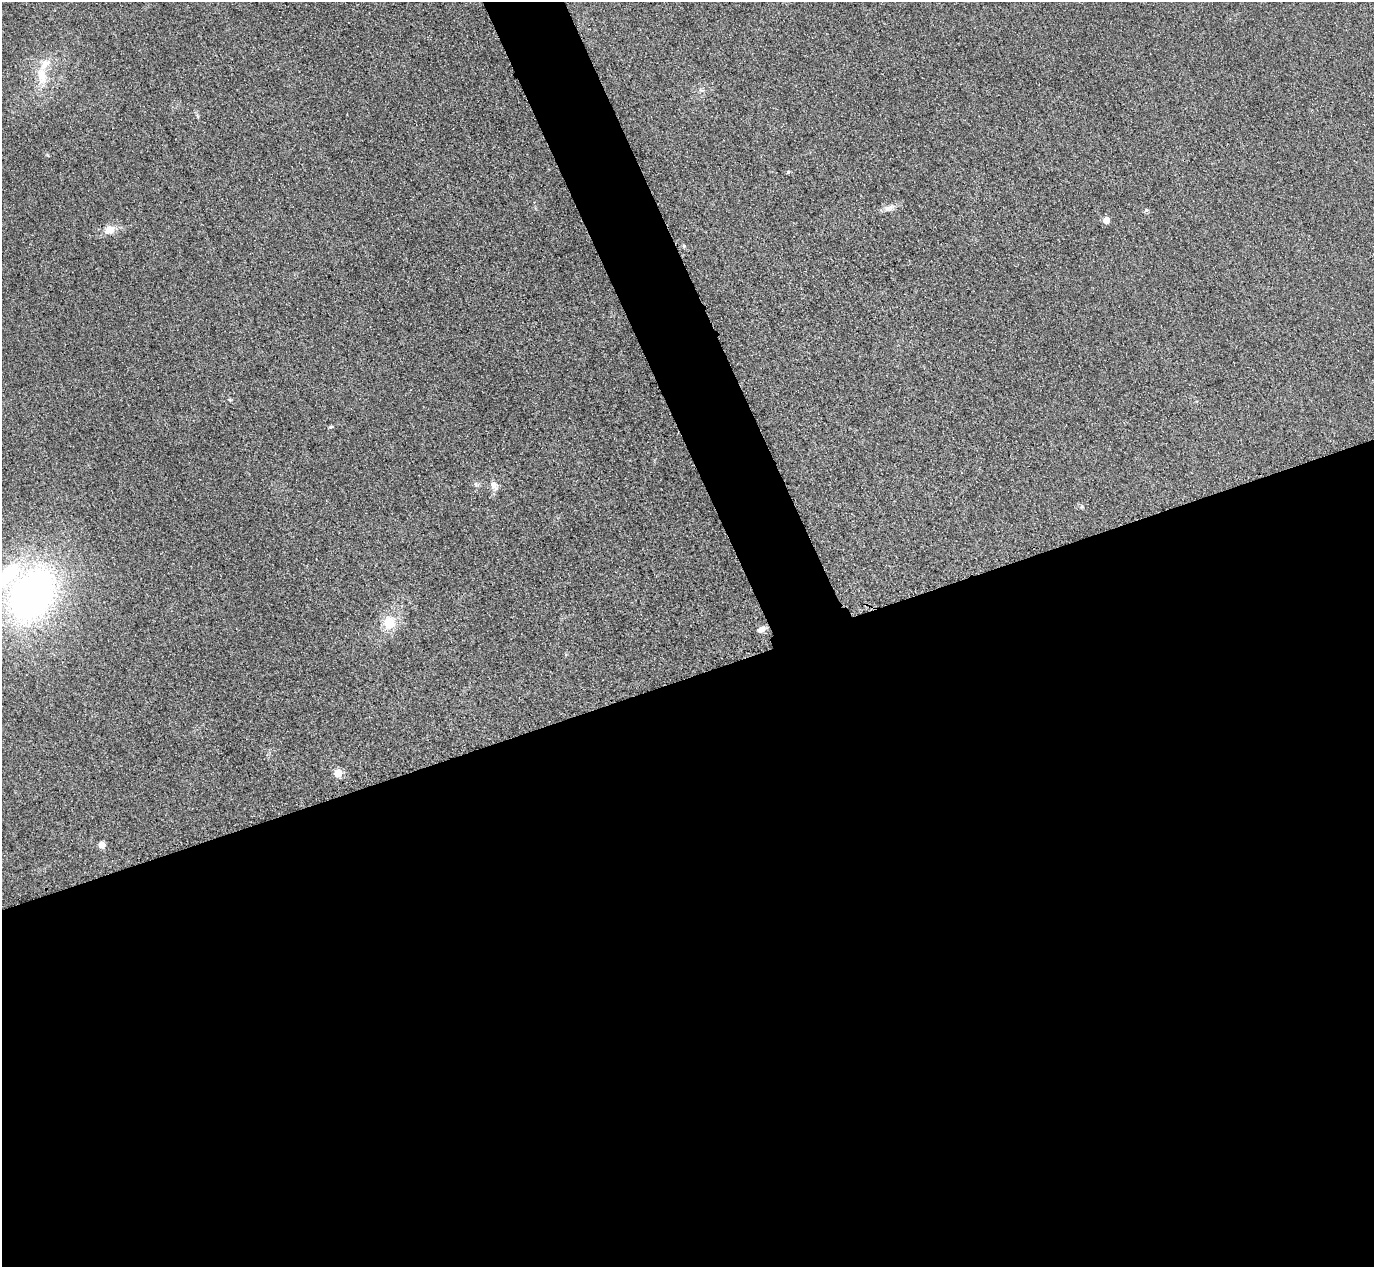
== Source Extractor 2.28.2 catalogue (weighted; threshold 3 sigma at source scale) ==
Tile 15 of 4 x 4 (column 3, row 4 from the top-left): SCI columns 2773-4144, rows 303-1567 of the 5546 x 5533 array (HDU 1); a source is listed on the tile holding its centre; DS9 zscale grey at full resolution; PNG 1376 x 1269 px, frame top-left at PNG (2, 2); no overlay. Shown black and unused: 50% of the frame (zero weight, under 3 of 4 exposures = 3% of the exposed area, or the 3 px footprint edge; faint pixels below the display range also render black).
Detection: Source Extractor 2.28.2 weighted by HDU 2 'WHT'; one run over the whole footprint, this tile lists its part. Background 0.133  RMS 0.019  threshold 0.0842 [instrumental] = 3 sigma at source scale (4.5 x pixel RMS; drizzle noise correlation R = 1.50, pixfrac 1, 0.05/0.05 arcsec/px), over >= 5 px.
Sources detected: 15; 2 inside a brighter listed object's ellipse — not listed separately; the other 13 listed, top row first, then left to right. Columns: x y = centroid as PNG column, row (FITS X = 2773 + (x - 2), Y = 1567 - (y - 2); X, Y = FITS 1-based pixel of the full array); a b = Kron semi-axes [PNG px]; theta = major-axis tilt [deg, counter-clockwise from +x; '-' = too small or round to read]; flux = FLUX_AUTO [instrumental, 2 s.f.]
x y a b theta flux
42 76 26 12 -82 41
788 172 5 4 - 1.9
887 208 10 7 12 8.4
1106 220 5 5 - 23
109 230 12 9 25 21
331 427 5 4 - 2.6
476 485 7 5 -9 3.9
494 485 14 8 -58 10
32 595 45 34 58 780
389 623 18 15 71 39
761 629 9 6 28 11
338 773 5 5 - 48
102 845 5 5 - 20
Unlisted compact peaks at least as high as the median listed source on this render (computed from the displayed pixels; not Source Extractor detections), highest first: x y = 1146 210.